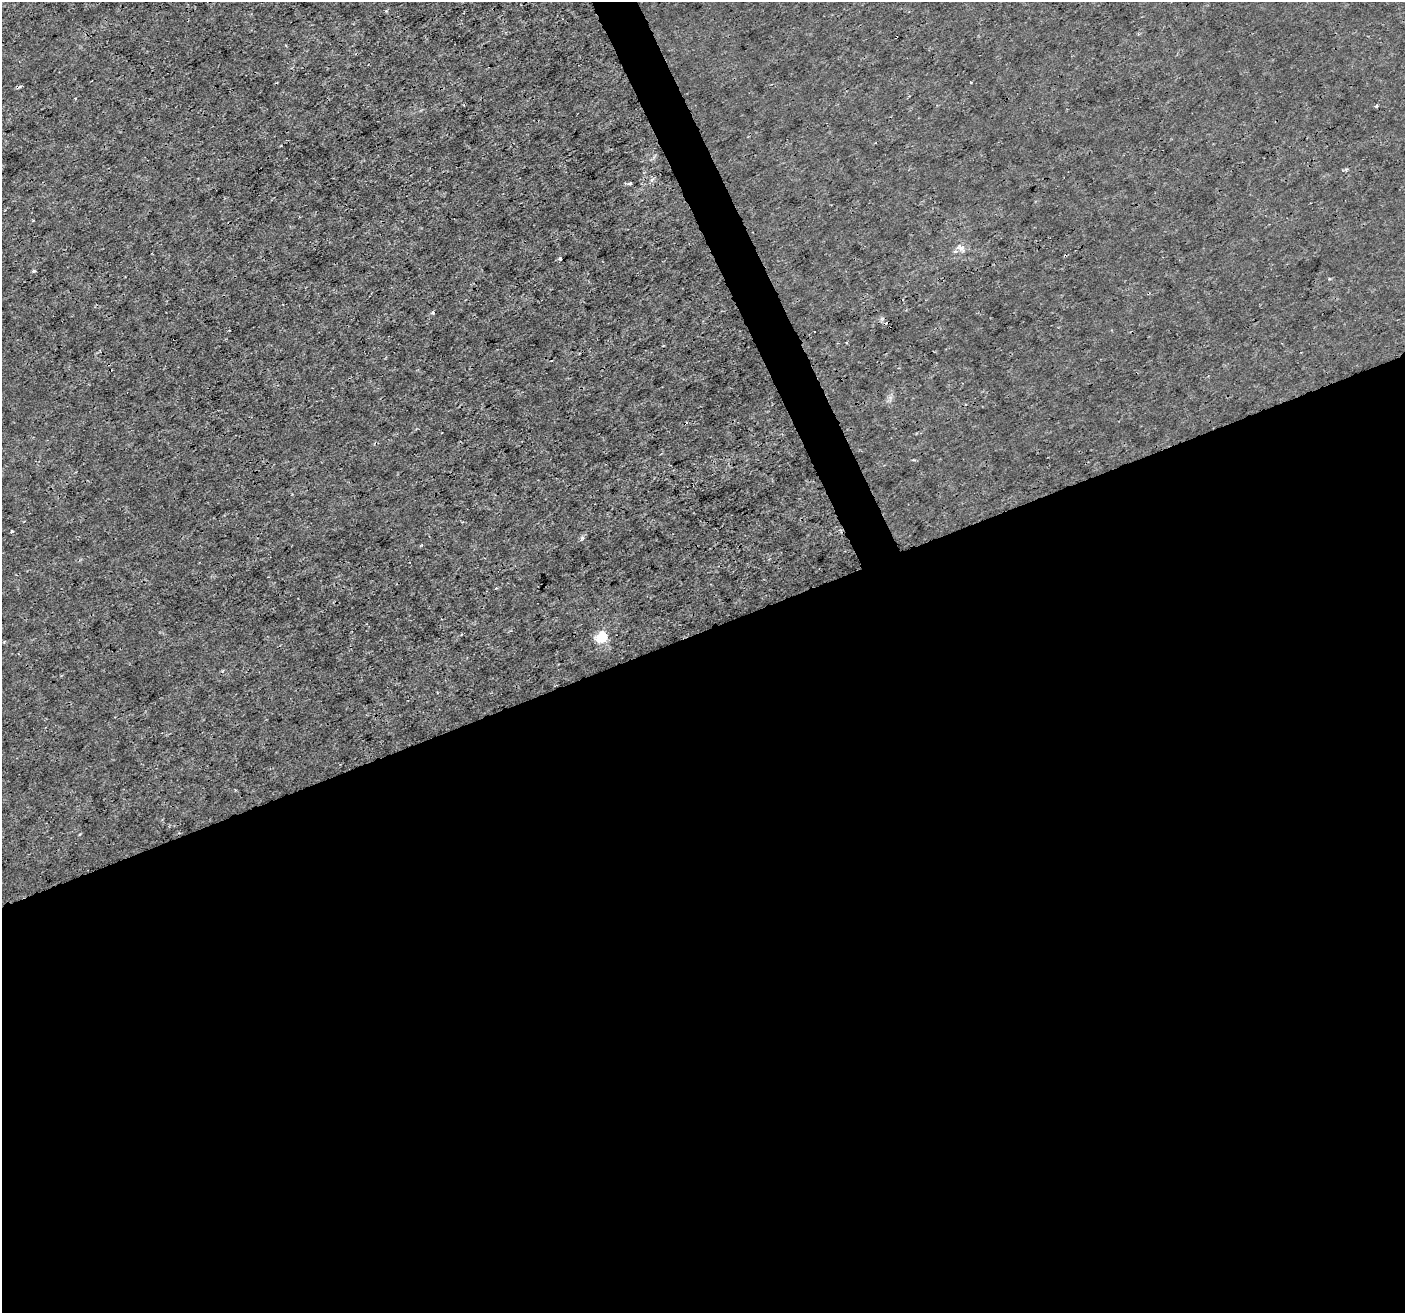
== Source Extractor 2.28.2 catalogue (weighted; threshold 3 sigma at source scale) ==
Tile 15 of 4 x 4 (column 3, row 4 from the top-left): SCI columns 2810-4212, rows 144-1454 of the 5617 x 5474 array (HDU 1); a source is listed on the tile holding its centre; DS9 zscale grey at full resolution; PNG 1407 x 1315 px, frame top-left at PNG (2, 2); no overlay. Shown black and unused: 53% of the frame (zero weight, under 3 of 4 exposures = <1% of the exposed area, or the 3 px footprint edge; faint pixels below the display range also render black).
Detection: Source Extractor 2.28.2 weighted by HDU 2 'WHT'; one run over the whole footprint, this tile lists its part. Background -2.14e-04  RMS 7.2e-04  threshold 0.00326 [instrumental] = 3 sigma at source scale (4.5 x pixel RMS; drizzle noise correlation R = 1.50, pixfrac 1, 0.0396/0.0396 arcsec/px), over >= 5 px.
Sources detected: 15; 4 cosmic-ray / hot-pixel residue — not listed; the other 11 listed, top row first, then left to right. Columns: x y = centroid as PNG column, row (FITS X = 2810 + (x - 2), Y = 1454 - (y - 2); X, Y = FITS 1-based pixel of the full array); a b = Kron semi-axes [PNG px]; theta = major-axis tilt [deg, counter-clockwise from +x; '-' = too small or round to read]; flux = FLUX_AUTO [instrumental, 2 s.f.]
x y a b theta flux
386 11 5 4 - 0.084
971 82 3 2 - 0.091
1376 106 5 3 - 0.12
630 183 6 4 2 0.095
33 220 4 2 - 0.058
961 248 14 9 -32 0.52
560 259 3 2 - 0.1
34 271 5 3 - 0.086
12 531 4 3 - 0.088
581 538 5 4 - 0.25
602 637 6 6 - 5
Unlisted compact peaks at least as high as the median listed source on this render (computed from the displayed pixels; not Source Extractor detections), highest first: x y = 433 313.